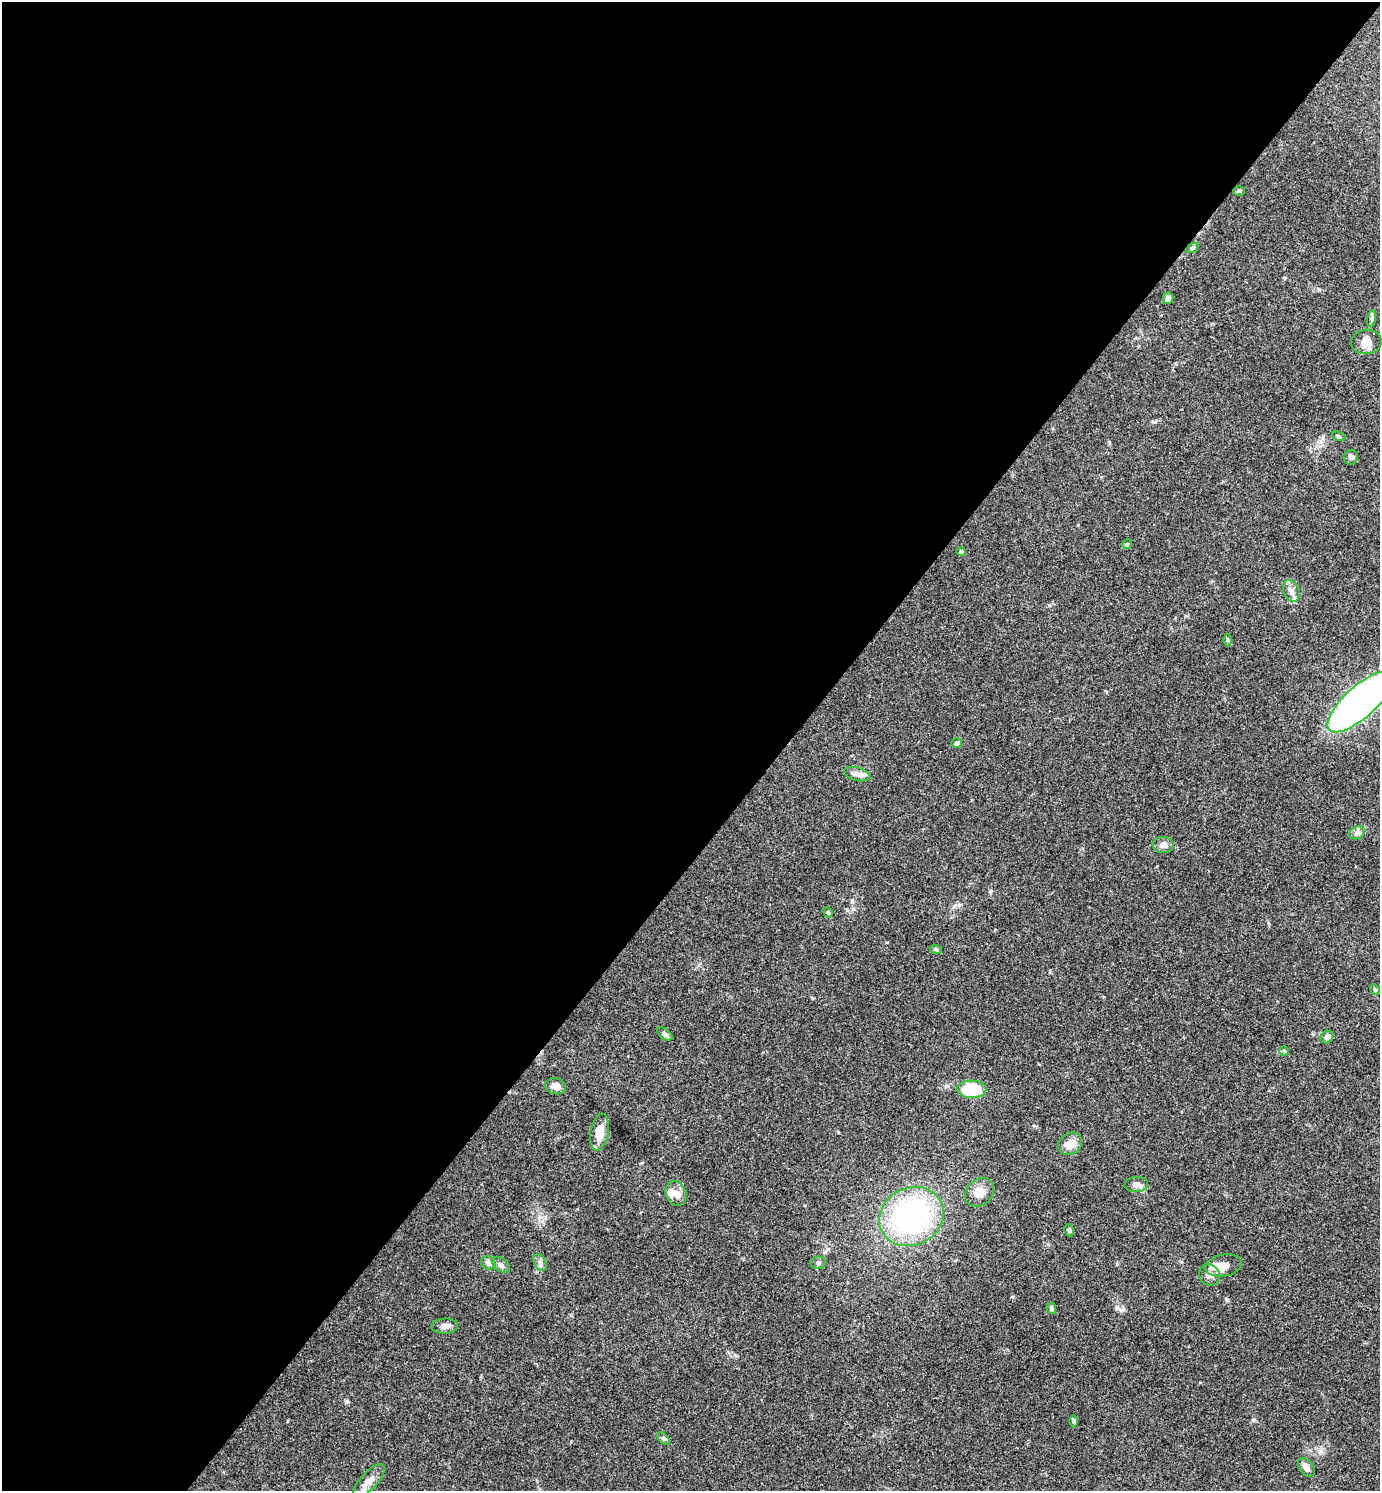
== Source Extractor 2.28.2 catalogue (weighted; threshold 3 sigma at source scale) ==
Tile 5 of 4 x 4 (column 1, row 2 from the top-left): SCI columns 154-1531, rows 2979-4467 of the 5959 x 5956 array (HDU 1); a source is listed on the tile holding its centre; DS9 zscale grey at full resolution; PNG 1382 x 1493 px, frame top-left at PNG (2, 2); each listed source drawn as its Kron ellipse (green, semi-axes under 4 px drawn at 4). Shown black and unused: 57% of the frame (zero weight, under 3 of 4 exposures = <1% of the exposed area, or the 3 px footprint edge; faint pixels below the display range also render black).
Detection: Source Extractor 2.28.2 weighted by HDU 2 'WHT'; one run over the whole footprint, this tile lists its part. Background 0.0891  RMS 0.0065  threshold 0.0292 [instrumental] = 3 sigma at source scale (4.5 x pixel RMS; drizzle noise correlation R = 1.50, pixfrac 1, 0.05/0.05 arcsec/px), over >= 5 px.
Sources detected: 46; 3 inside a brighter listed object's ellipse — not listed separately; the other 43 listed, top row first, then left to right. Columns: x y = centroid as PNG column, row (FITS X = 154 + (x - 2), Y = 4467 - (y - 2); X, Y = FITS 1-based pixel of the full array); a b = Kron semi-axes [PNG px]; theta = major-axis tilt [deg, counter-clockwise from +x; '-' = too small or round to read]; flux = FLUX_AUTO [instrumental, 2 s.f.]
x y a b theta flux
1239 191 6 5 - 1
1192 248 7 4 33 0.99
1168 298 6 5 - 2.6
1372 319 8 4 82 1.5
1366 342 15 12 6 7.8
1339 436 7 4 -20 0.96
1351 457 7 7 - 2
1127 544 5 4 - 0.7
961 551 5 4 - 1.3
1291 591 11 7 -67 4
1227 640 6 4 90 0.81
1360 702 41 16 42 290
957 743 5 5 - 1.2
857 774 13 6 -15 3.1
1357 833 8 6 23 2.1
1163 845 10 8 2 3.5
828 912 5 4 - 0.85
936 950 6 4 -20 0.81
1375 989 5 4 - 0.83
665 1034 9 5 -38 2.1
1327 1037 7 6 - 2.4
1284 1051 4 4 - 0.74
556 1086 10 8 -12 3.8
972 1089 15 8 -1 28
599 1132 18 9 80 9.6
1070 1144 13 10 32 6.2
1136 1184 12 7 4 3.1
979 1192 16 12 45 6.6
676 1193 13 10 -66 5
911 1217 33 28 26 130
1069 1230 6 5 - 1.1
540 1262 9 6 -64 2
488 1263 7 6 - 3
818 1263 7 6 - 1.8
501 1265 10 6 -38 2.2
1224 1265 19 10 10 8.6
1209 1275 11 10 - 3.7
1051 1308 6 4 -80 1.3
445 1326 13 7 4 3.1
1074 1421 6 4 -90 0.85
664 1439 8 5 -44 1.3
1306 1467 10 6 -54 3.4
369 1481 21 8 48 6
Isophote crosses this tile's border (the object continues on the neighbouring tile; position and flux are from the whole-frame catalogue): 1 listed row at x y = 1360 702
Unlisted compact peaks at least as high as the median listed source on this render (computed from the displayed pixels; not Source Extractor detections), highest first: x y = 1227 1300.